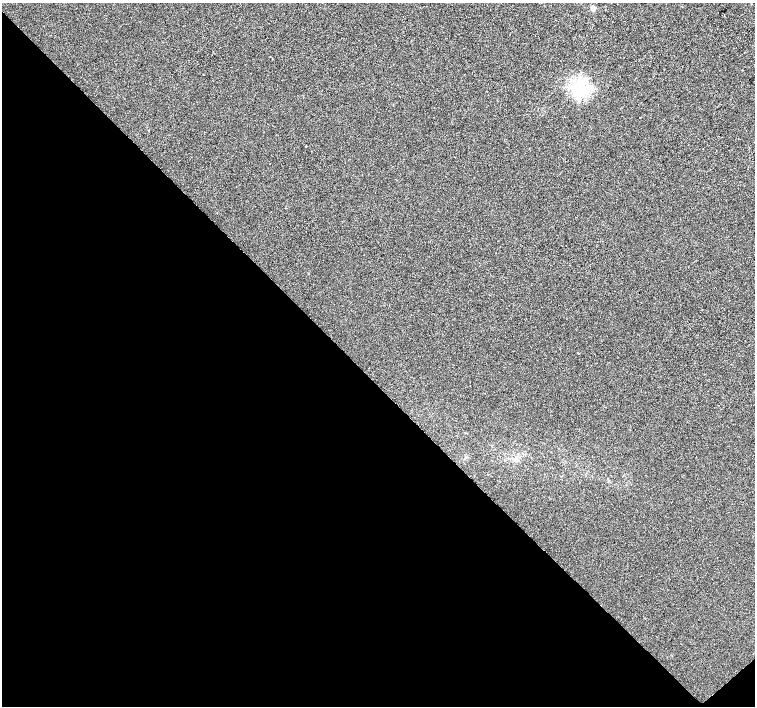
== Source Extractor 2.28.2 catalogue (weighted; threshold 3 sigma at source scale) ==
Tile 14 of 4 x 4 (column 2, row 4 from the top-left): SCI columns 1510-3014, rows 217-1624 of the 6025 x 6000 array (HDU 1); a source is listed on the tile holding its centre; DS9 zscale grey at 2 x 2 block average (1 PNG px = mean of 2 x 2 image px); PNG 757 x 708 px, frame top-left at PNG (2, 3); no overlay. Shown black and unused: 46% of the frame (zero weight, under 2 of 3 exposures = <1% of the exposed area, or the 3 px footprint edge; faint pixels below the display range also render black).
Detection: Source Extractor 2.28.2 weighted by HDU 2 'WHT'; one run over the whole footprint, this tile lists its part. Background 1.90e-04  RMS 0.0056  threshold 0.0252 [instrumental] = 3 sigma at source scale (4.5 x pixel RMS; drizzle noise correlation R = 1.50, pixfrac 1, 0.0396/0.0396 arcsec/px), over >= 5 px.
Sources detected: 6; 1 inside a brighter object's white glare — not listed; the other 5 listed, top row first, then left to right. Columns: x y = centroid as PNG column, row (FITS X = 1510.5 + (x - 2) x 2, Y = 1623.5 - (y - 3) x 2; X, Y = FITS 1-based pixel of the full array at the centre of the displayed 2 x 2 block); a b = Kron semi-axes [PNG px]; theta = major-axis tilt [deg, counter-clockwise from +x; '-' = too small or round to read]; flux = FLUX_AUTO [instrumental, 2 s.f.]
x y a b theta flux
593 8 3 2 - 23
580 88 4 4 - 380
640 118 2 2 - 1.8
306 146 2 2 - 0.95
515 459 4 3 - 1.9